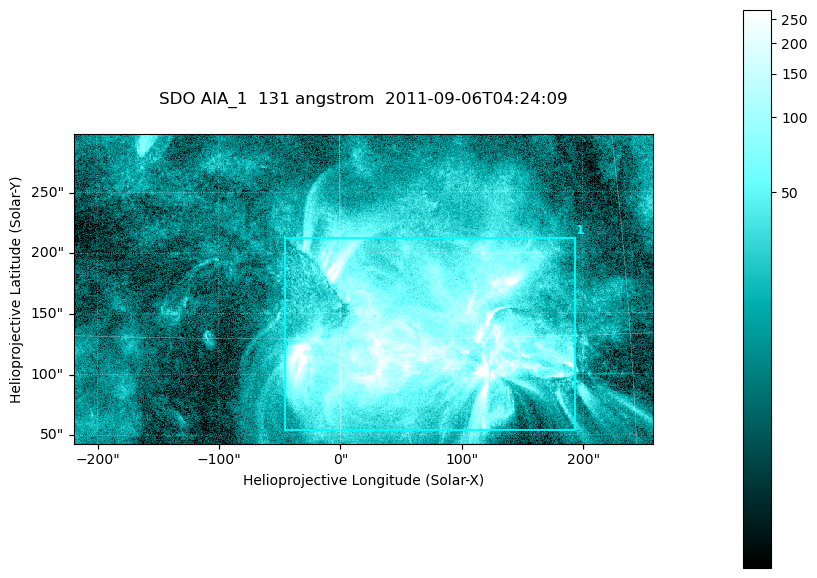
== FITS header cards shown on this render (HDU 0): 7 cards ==
TELESCOP= 'SDO     '           /
INSTRUME= 'AIA_1   '           /
WAVELNTH=                  131 /
WAVEUNIT= 'angstrom'           /
DATE-OBS= '2011-09-06T04:24:09.62' /
CTYPE1  = 'HPLN-TAN'           /
CTYPE2  = 'HPLT-TAN'           /

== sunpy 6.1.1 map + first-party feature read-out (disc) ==
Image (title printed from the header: SDO AIA_1  131 angstrom  2011-09-06T04:24:09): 794 x 424 px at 0.601 arcsec/px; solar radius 952 arcsec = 1584 px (partial field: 4.3% of the solar disc is inside the frame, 100% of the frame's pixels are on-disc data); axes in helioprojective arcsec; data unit not stated in the header (colour bar unlabelled)
Pointing: header CRPIX1/2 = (2043.22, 2045.61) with CRVAL1/2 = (0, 0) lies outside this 794 x 424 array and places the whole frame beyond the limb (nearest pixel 1.29 R_sun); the SolarSoft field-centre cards XCEN/YCEN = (19.11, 170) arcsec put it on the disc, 1622 arcsec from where CRPIX/CRVAL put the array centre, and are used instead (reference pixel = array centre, CRVAL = XCEN/YCEN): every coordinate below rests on XCEN/YCEN
Orientation: roll -0.139 deg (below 1 deg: not rotated)
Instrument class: DISC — disc imager (sunpy class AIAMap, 131 A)
Bright regions (active regions / flare kernels): reference = the on-disc median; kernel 7 px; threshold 5 sigma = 65.4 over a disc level ~15.5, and >= 1.15x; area >= 336 px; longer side >= 5 px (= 3 arcsec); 1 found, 1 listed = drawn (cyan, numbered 1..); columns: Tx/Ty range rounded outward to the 2 arcsec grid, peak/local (2 s.f.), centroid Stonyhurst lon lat
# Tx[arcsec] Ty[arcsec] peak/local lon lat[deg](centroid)
1 -46..194 52..212 36 +4 +15